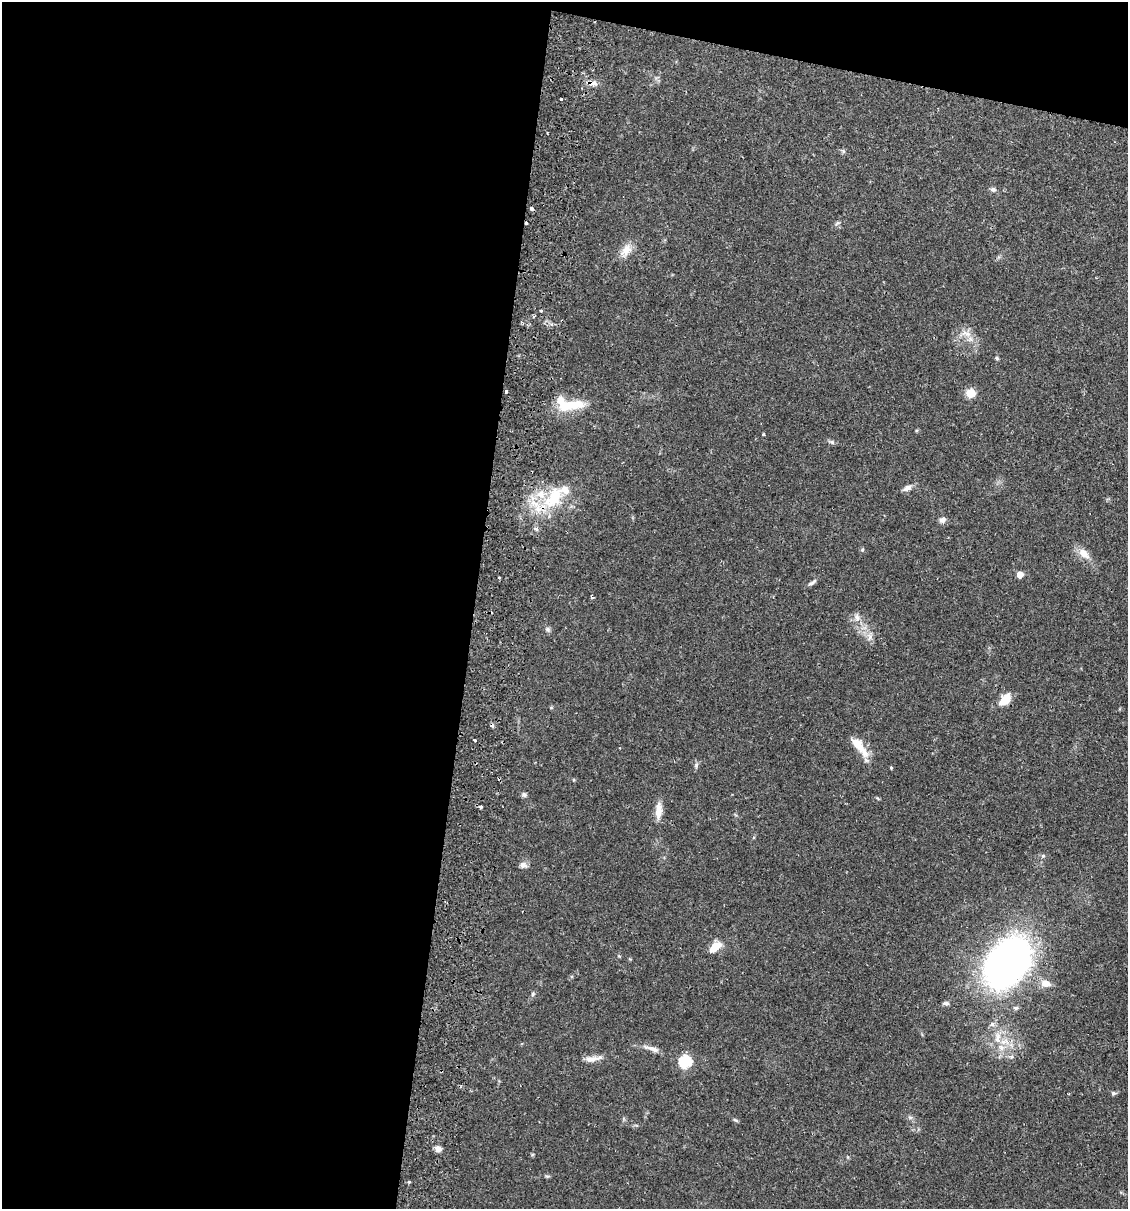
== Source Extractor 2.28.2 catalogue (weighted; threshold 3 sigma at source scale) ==
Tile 1 of 4 x 4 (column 1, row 1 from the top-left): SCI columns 173-1298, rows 3640-4846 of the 4966 x 4858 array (HDU 1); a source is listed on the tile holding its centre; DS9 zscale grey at full resolution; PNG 1130 x 1211 px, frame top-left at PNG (2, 2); no overlay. Shown black and unused: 45% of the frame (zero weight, under 2 of 3 exposures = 3% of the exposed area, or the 3 px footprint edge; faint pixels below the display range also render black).
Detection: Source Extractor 2.28.2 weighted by HDU 2 'WHT'; one run over the whole footprint, this tile lists its part. Background 0.0646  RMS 0.005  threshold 0.0225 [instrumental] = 3 sigma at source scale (4.5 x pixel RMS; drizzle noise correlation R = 1.50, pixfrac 1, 0.05/0.05 arcsec/px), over >= 5 px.
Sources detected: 60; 1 inside a brighter object's white glare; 1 cosmic-ray / hot-pixel residue — not listed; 4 inside a brighter listed object's ellipse — not listed separately; the other 54 listed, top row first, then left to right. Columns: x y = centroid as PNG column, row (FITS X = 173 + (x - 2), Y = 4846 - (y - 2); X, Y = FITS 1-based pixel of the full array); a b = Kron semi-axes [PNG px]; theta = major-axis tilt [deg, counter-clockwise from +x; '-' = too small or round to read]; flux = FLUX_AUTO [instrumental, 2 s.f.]
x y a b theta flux
592 83 14 7 -7 2.9
561 99 3 3 - 1.4
843 151 6 4 -72 0.72
993 189 8 6 -10 1.3
531 209 3 3 - 2.4
526 223 3 3 - 1.7
837 223 7 5 25 0.97
626 250 20 11 53 5.7
541 311 3 3 - 0.95
968 334 9 8 - 3.1
997 358 5 4 - 0.68
506 392 3 3 - 1.4
970 393 5 5 - 19
572 405 34 11 8 16
763 434 4 3 - 0.58
832 442 6 5 - 0.93
907 488 11 6 26 2.6
553 498 38 21 56 26
943 520 9 7 35 1.9
862 550 5 4 - 0.62
1084 553 18 10 -43 5
1020 575 5 5 - 5.6
499 577 3 3 - 0.52
812 582 14 4 36 1.4
592 598 5 3 - 0.82
857 617 11 8 -62 2.8
548 629 7 6 - 1.2
870 637 10 6 80 2.2
1005 700 14 8 43 8.4
475 740 3 3 - 0.8
859 746 31 10 -51 8.7
696 765 7 5 70 1.1
891 768 4 3 - 0.56
524 795 7 6 - 1.1
481 807 4 3 - 2.4
659 810 21 8 86 5.3
1043 856 6 4 0 0.77
523 865 10 7 -9 2
715 947 17 9 42 6.3
1008 963 33 22 54 340
1046 983 11 8 -14 4.5
533 994 6 5 - 0.84
946 1003 9 5 -1 1.2
1016 1008 7 5 -13 1.1
992 1024 8 6 27 1.6
1004 1042 15 8 2 5.4
653 1049 17 6 -19 3.1
1011 1056 9 4 -8 1.2
593 1059 26 7 8 4.1
685 1062 6 6 - 56
1113 1093 6 5 - 0.97
910 1117 7 4 -19 0.91
735 1120 7 4 -36 0.72
438 1149 9 7 -29 2.3
Overlapping masked pixels (flux is a lower limit): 4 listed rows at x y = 592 83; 526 223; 506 392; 553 498